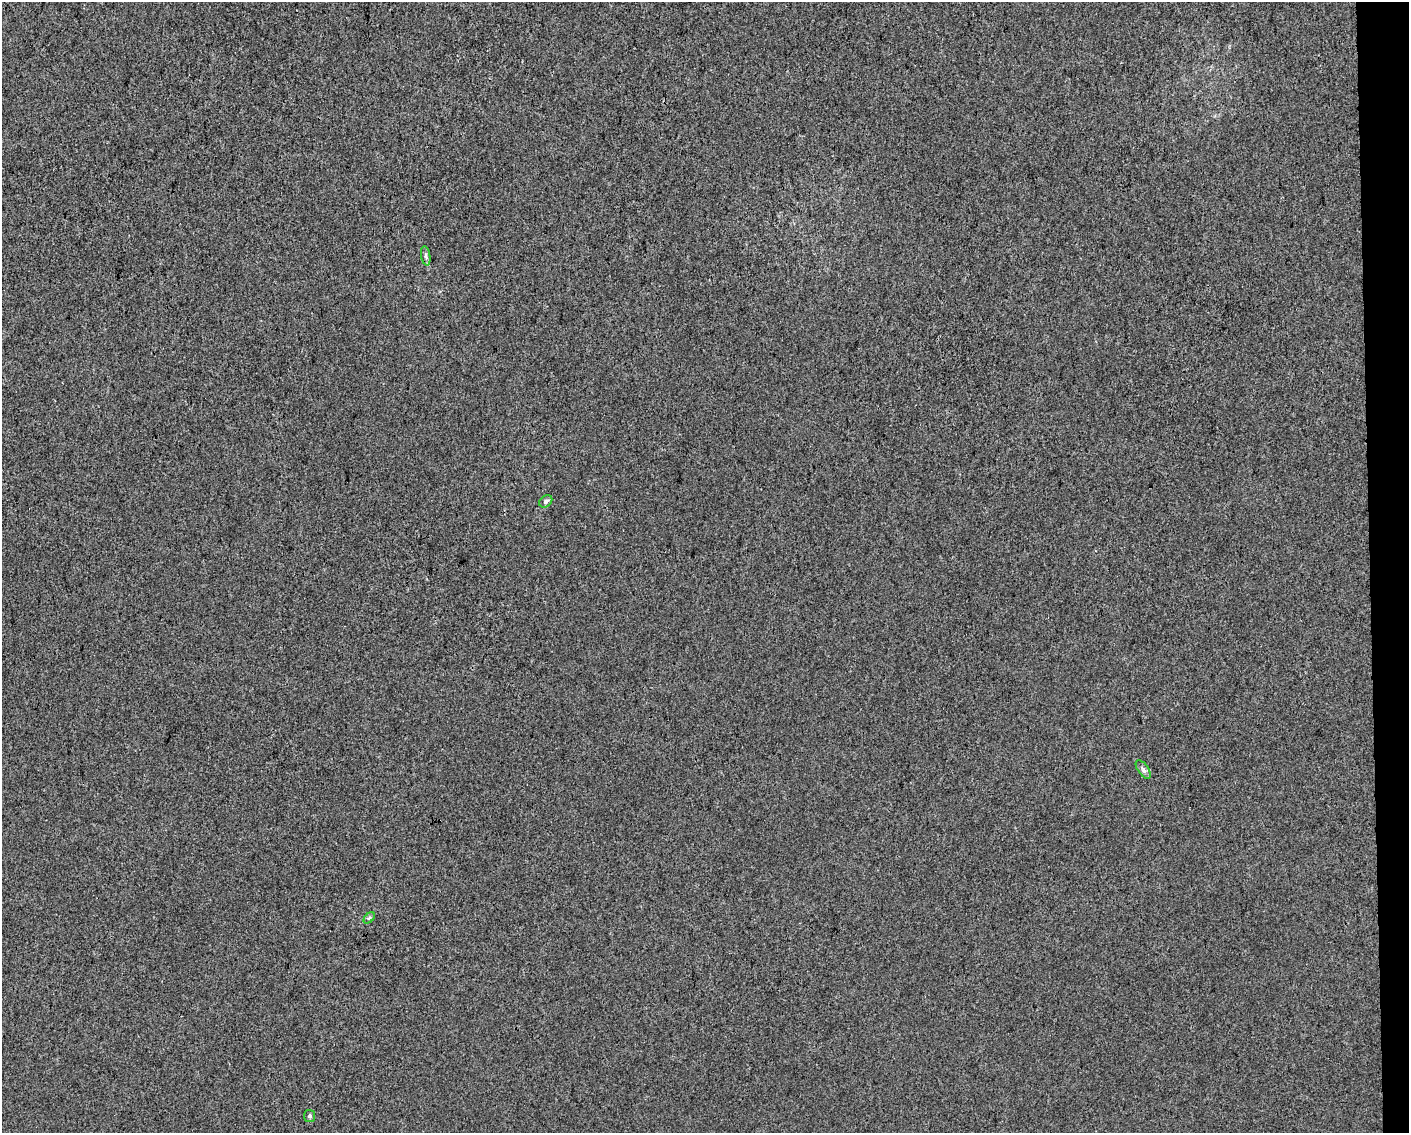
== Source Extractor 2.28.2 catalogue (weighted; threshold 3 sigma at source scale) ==
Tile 9 of 3 x 4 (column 3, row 3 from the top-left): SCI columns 2822-4228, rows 1133-2263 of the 4275 x 4526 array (HDU 1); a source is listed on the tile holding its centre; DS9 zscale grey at full resolution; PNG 1411 x 1135 px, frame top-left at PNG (2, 2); each listed source drawn as its Kron ellipse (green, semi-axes under 4 px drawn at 4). Shown black and unused: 3% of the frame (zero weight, under 3 of 4 exposures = <1% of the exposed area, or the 3 px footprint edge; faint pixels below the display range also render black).
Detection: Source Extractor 2.28.2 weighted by HDU 2 'WHT'; one run over the whole footprint, this tile lists its part. Background 1.56e-04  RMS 0.0036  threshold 0.0161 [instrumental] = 3 sigma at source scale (4.5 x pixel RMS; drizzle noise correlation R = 1.50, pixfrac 1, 0.0396/0.0396 arcsec/px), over >= 5 px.
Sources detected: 5; all 5 listed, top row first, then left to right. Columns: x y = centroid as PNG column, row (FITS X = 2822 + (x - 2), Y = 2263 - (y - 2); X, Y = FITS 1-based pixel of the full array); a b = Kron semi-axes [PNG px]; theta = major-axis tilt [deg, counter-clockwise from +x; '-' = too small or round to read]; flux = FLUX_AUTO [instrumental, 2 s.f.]
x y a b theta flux
426 256 9 4 -79 0.89
546 501 7 5 41 0.81
1143 770 11 5 -55 1.2
369 918 6 4 44 0.59
310 1116 6 5 - 0.73